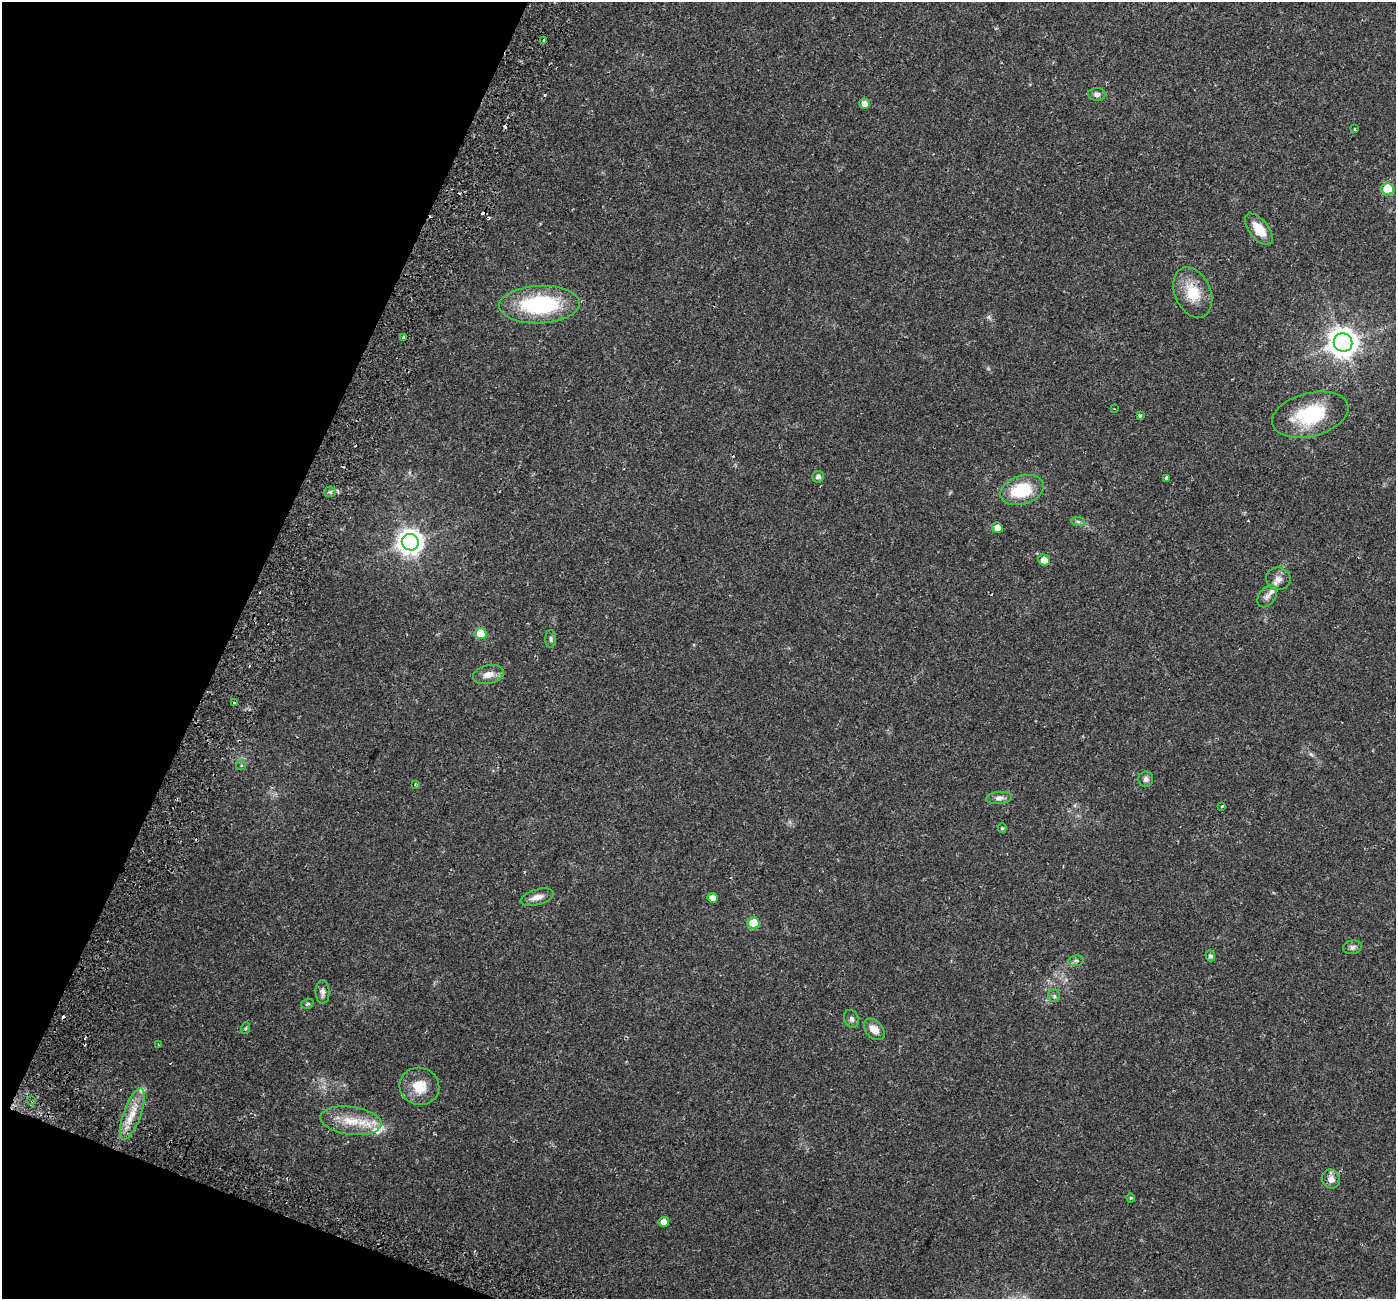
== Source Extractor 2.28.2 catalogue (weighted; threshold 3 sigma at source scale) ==
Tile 9 of 4 x 4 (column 1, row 3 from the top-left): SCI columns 71-1464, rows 1592-2888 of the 5723 x 5838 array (HDU 1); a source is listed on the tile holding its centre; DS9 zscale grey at full resolution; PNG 1398 x 1301 px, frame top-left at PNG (2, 2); each listed source drawn as its Kron ellipse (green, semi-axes under 4 px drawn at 4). Shown black and unused: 19% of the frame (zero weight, under 2 of 3 exposures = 5% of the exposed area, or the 3 px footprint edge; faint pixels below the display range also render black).
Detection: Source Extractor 2.28.2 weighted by HDU 2 'WHT'; one run over the whole footprint, this tile lists its part. Background 0.0319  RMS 0.0039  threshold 0.0175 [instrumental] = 3 sigma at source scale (4.5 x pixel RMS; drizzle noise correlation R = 1.50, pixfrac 1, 0.0396/0.0396 arcsec/px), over >= 5 px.
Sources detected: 68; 13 cosmic-ray / hot-pixel residue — neither listed nor drawn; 2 inside a brighter listed object's ellipse — not listed separately; the other 53 listed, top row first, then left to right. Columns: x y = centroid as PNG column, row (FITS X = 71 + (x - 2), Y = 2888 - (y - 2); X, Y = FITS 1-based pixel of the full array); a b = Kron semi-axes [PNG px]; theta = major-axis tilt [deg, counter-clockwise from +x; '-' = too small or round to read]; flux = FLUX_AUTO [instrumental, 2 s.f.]
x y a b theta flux
544 40 3 3 - 1.1
1097 94 8 6 -2 1.5
865 104 5 5 - 2.6
1355 129 4 3 - 0.47
1388 189 6 6 - 18
1259 229 19 9 -51 6.4
1193 293 26 18 -66 9.9
539 305 40 19 2 36
403 337 3 2 - 0.56
1343 343 9 9 - 500
1114 409 3 3 - 0.34
1310 415 39 21 14 21
1140 416 4 3 - 1.5
818 477 6 6 - 1.2
1166 478 3 3 - 2.3
1022 490 22 14 16 16
330 492 6 5 - 0.76
1078 522 7 4 -2 0.7
997 528 5 5 - 2.7
410 542 8 8 - 350
1044 560 6 5 - 3.3
1278 579 12 11 - 2.5
1267 596 12 8 54 2
481 634 6 5 - 11
551 639 9 5 -89 0.84
488 674 16 9 14 3.3
234 703 3 3 - 0.39
241 765 5 4 - 0.5
1146 779 8 7 - 1.1
415 784 3 3 - 0.35
999 798 13 6 5 1.6
1222 806 3 3 - 0.71
1002 828 4 4 - 0.48
537 897 17 7 16 2.7
713 898 5 4 - 2.7
754 923 6 5 - 14
1352 947 9 6 9 1.2
1210 956 5 4 - 0.99
1076 961 8 5 7 0.91
322 992 12 7 -89 1.5
1054 996 6 6 - 0.77
307 1004 6 4 17 0.52
851 1019 9 7 -67 1.1
246 1028 6 4 70 0.45
874 1029 12 8 -48 3.6
158 1044 3 2 - 0.27
419 1086 20 18 -19 7.7
32 1101 4 2 - 0.35
132 1114 27 8 70 6.5
351 1121 30 14 -8 10
1331 1179 9 9 - 2.3
1131 1198 4 4 - 0.37
664 1222 5 5 - 2.8
Overlapping masked pixels (flux is a lower limit): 1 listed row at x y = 32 1101